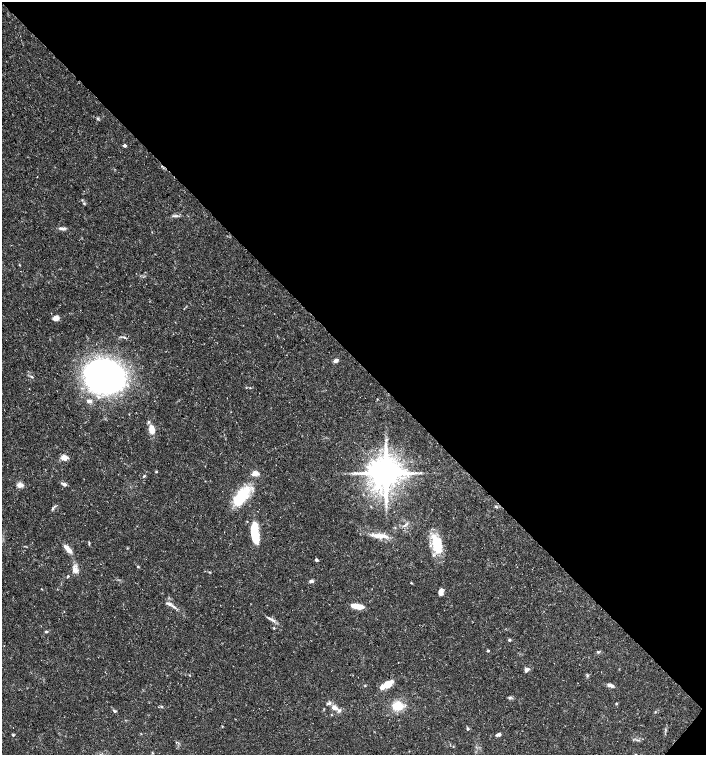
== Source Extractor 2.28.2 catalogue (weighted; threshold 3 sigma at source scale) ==
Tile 8 of 4 x 4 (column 4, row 2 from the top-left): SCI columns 4391-5798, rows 3018-4522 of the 6027 x 6026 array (HDU 1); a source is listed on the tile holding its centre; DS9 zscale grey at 2 x 2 block average (1 PNG px = mean of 2 x 2 image px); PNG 708 x 757 px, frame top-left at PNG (2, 2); no overlay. Shown black and unused: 47% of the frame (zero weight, under 3 of 5 exposures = <1% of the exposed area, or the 3 px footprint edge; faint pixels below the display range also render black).
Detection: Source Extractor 2.28.2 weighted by HDU 2 'WHT'; one run over the whole footprint, this tile lists its part. Background 0.0289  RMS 0.0022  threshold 0.00999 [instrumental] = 3 sigma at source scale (4.5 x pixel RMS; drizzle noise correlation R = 1.50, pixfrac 1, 0.0396/0.0396 arcsec/px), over >= 5 px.
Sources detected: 70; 1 inside a brighter object's white glare — not listed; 8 inside a brighter listed object's ellipse — not listed separately; the other 61 listed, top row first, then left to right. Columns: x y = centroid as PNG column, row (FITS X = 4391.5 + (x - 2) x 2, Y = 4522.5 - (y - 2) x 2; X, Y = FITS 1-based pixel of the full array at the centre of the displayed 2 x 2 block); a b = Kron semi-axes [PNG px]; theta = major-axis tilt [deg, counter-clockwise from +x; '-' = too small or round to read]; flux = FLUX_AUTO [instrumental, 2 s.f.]
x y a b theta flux
97 118 4 3 - 0.58
125 145 3 3 - 1.6
84 203 3 3 - 0.6
175 216 8 3 1 1.2
62 228 11 3 1 1.4
56 318 5 4 - 3.9
124 337 4 3 - 0.6
336 360 6 3 32 1.9
105 376 36 30 -7 190
32 377 5 2 - 0.61
377 399 2 2 - 0.27
152 429 10 6 -81 5.2
64 457 3 3 - 15
156 472 3 3 - 0.39
255 473 3 3 - 13
386 473 8 7 - 1400
144 476 4 3 - 0.54
65 484 5 4 - 1.3
20 485 7 5 -6 2.7
241 495 26 16 49 18
386 506 5 2 - 0.87
496 506 4 3 - 0.62
371 507 3 2 - 0.27
255 534 20 8 -86 16
380 536 23 5 -5 5.8
89 543 6 2 -90 0.48
436 545 25 10 -73 15
69 550 10 6 -48 3.1
316 560 3 2 - 1.5
138 566 3 3 - 0.48
75 570 9 7 -42 2.8
68 576 3 3 - 0.5
311 581 6 4 14 1.1
441 592 7 5 82 2.5
169 604 6 5 - 1.6
357 606 12 4 -10 8.4
273 620 14 3 -34 2
274 628 3 3 - 0.5
46 632 4 3 - 0.71
509 640 3 3 - 0.76
488 651 2 2 - 0.91
598 652 4 3 - 0.57
526 669 6 4 28 1.8
587 675 4 2 - 0.51
387 683 8 7 - 4.7
365 685 3 2 - 0.34
610 685 7 3 -21 2.4
510 698 4 3 - 0.67
329 703 8 4 29 1.3
616 704 3 3 - 0.41
162 706 3 3 - 0.56
398 706 11 9 -8 9.9
335 708 7 4 -29 3.6
114 711 5 3 - 0.78
331 715 3 2 - 0.32
222 726 3 3 - 0.33
468 729 3 3 - 0.69
499 734 5 3 - 1.5
13 735 4 3 - 0.5
176 742 3 2 - 0.3
152 753 3 2 - 0.33
Diffuse or blended objects may show on this block-average render without a row.